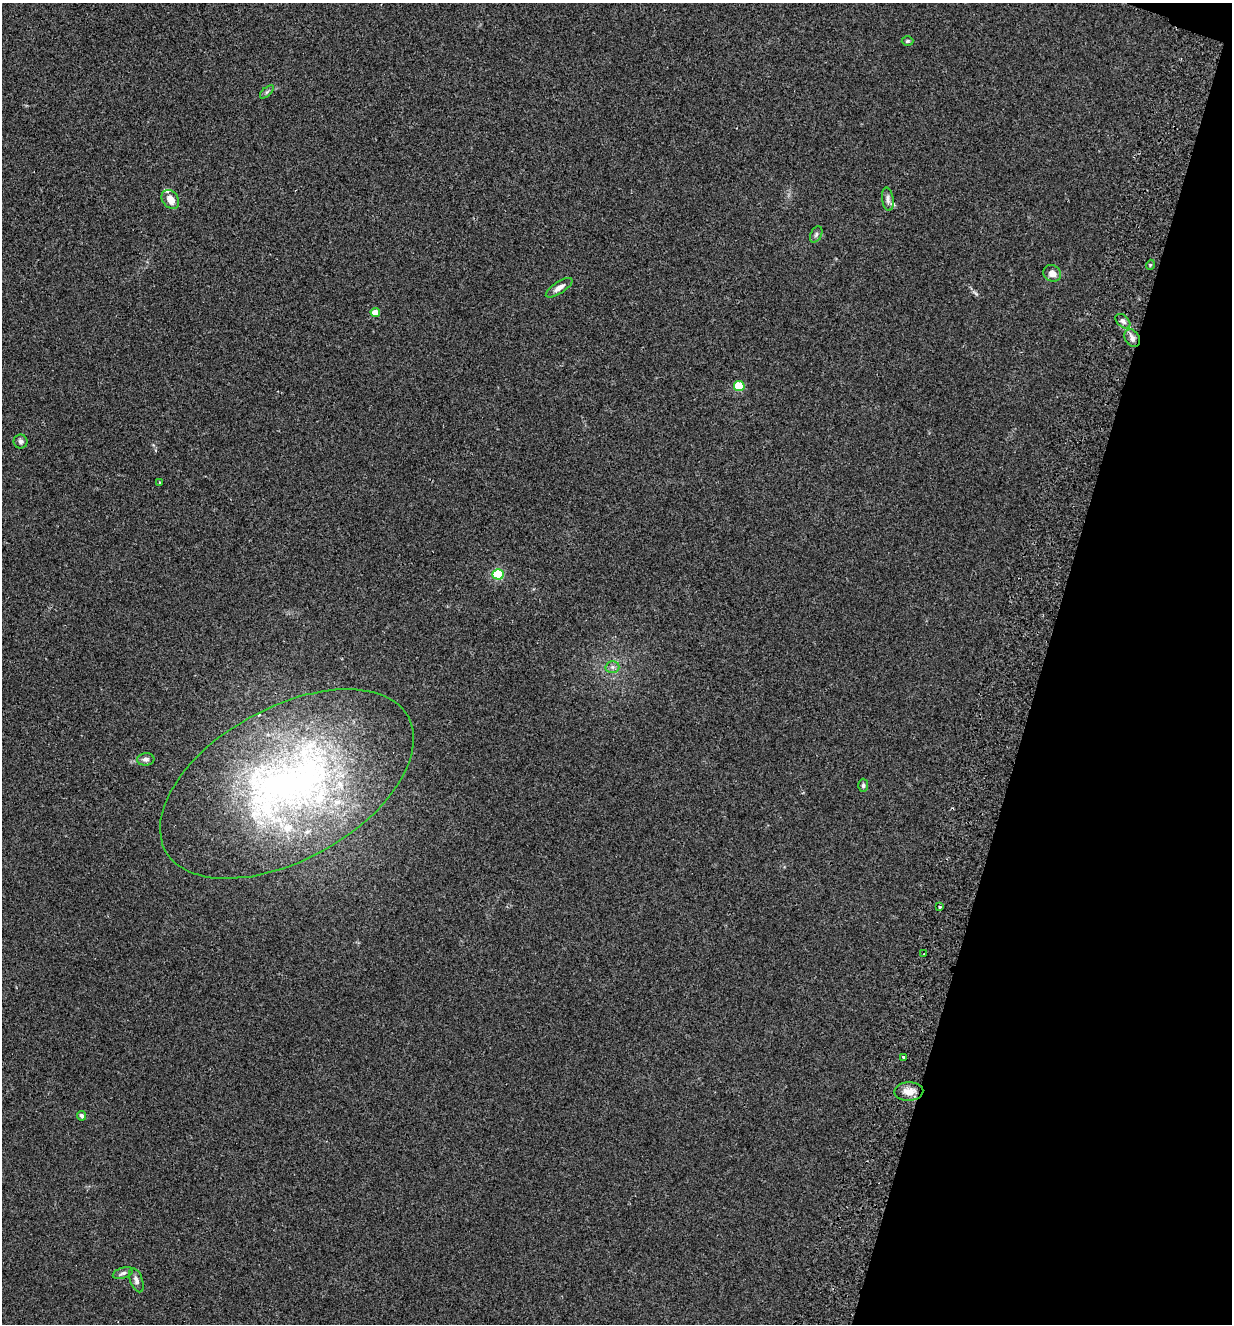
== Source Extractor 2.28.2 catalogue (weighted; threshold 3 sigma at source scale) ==
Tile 8 of 4 x 4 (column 4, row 2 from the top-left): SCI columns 4006-5235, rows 2668-3989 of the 5423 x 5336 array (HDU 1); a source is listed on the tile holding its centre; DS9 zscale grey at full resolution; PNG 1234 x 1326 px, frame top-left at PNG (2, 3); each listed source drawn as its Kron ellipse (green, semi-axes under 4 px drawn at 4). Shown black and unused: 15% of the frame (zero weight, under 2 of 3 exposures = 3% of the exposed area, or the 3 px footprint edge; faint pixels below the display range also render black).
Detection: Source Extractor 2.28.2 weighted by HDU 2 'WHT'; one run over the whole footprint, this tile lists its part. Background 0.0241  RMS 0.0062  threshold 0.0281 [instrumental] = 3 sigma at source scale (4.5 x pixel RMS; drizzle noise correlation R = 1.50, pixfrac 1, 0.05/0.05 arcsec/px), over >= 5 px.
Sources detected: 33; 7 inside a brighter listed object's ellipse — not listed separately; the other 26 listed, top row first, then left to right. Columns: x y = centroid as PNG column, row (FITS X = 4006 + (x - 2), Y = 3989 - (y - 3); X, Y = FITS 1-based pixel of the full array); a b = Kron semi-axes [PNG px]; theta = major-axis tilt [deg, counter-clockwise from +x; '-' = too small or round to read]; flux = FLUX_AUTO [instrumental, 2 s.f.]
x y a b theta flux
907 41 6 5 - 0.86
267 92 8 3 45 1
170 199 10 7 -53 5.4
888 199 12 6 -82 2.2
816 234 9 5 63 1.5
1150 265 5 3 - 0.63
1052 273 9 8 - 4.6
559 288 15 6 33 3.6
375 313 4 4 - 7.6
1123 321 9 5 -43 2
1132 338 9 7 -58 3.1
739 386 5 5 - 24
20 441 7 7 - 1.6
160 483 2 2 - 0.61
498 574 5 5 - 57
612 667 7 6 - 1.7
146 759 9 6 5 2.1
287 784 139 76 29 300
863 785 6 5 - 1.3
940 907 3 3 - 1.1
924 954 3 2 - 0.61
904 1057 4 3 - 3.1
909 1092 14 9 4 6.7
82 1116 5 4 - 1.5
123 1273 10 5 16 1.8
136 1280 13 6 -69 2.4